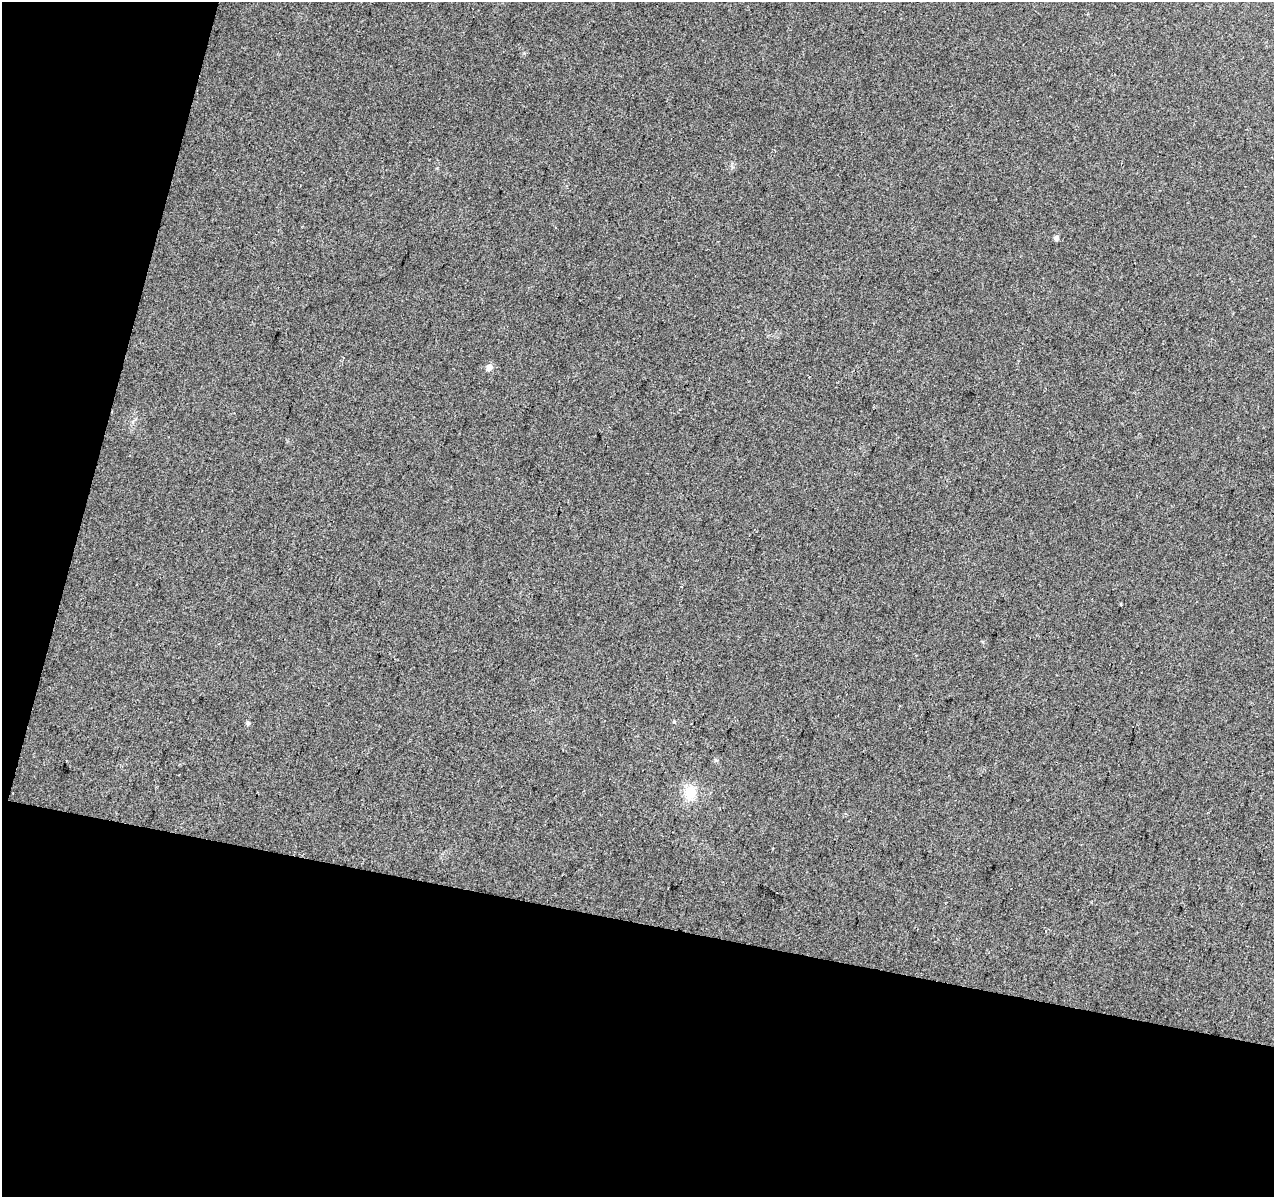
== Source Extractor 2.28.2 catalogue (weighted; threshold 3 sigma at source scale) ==
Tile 3 of 2 x 2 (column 1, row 2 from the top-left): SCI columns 1-1272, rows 129-1323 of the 2545 x 2629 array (HDU 1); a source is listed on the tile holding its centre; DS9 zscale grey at full resolution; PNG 1276 x 1199 px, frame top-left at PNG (2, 2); no overlay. Shown black and unused: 29% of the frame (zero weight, under 2 of 3 exposures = <1% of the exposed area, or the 3 px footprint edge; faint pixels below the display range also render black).
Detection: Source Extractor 2.28.2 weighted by HDU 2 'WHT'; one run over the whole footprint, this tile lists its part. Background 0.144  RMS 0.016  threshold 0.0738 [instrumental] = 3 sigma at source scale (4.5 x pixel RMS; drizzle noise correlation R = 1.50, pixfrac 1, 0.0396/0.0396 arcsec/px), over >= 5 px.
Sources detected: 6; all 6 listed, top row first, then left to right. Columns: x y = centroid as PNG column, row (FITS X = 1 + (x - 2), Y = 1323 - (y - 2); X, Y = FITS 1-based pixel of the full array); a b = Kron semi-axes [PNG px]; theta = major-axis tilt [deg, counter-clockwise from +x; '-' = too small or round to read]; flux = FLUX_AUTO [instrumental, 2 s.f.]
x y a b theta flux
1056 238 6 5 - 5.2
489 367 5 5 - 13
1121 604 4 3 - 3.2
674 721 5 4 - 1.6
248 723 6 5 - 2.6
690 793 17 13 78 33